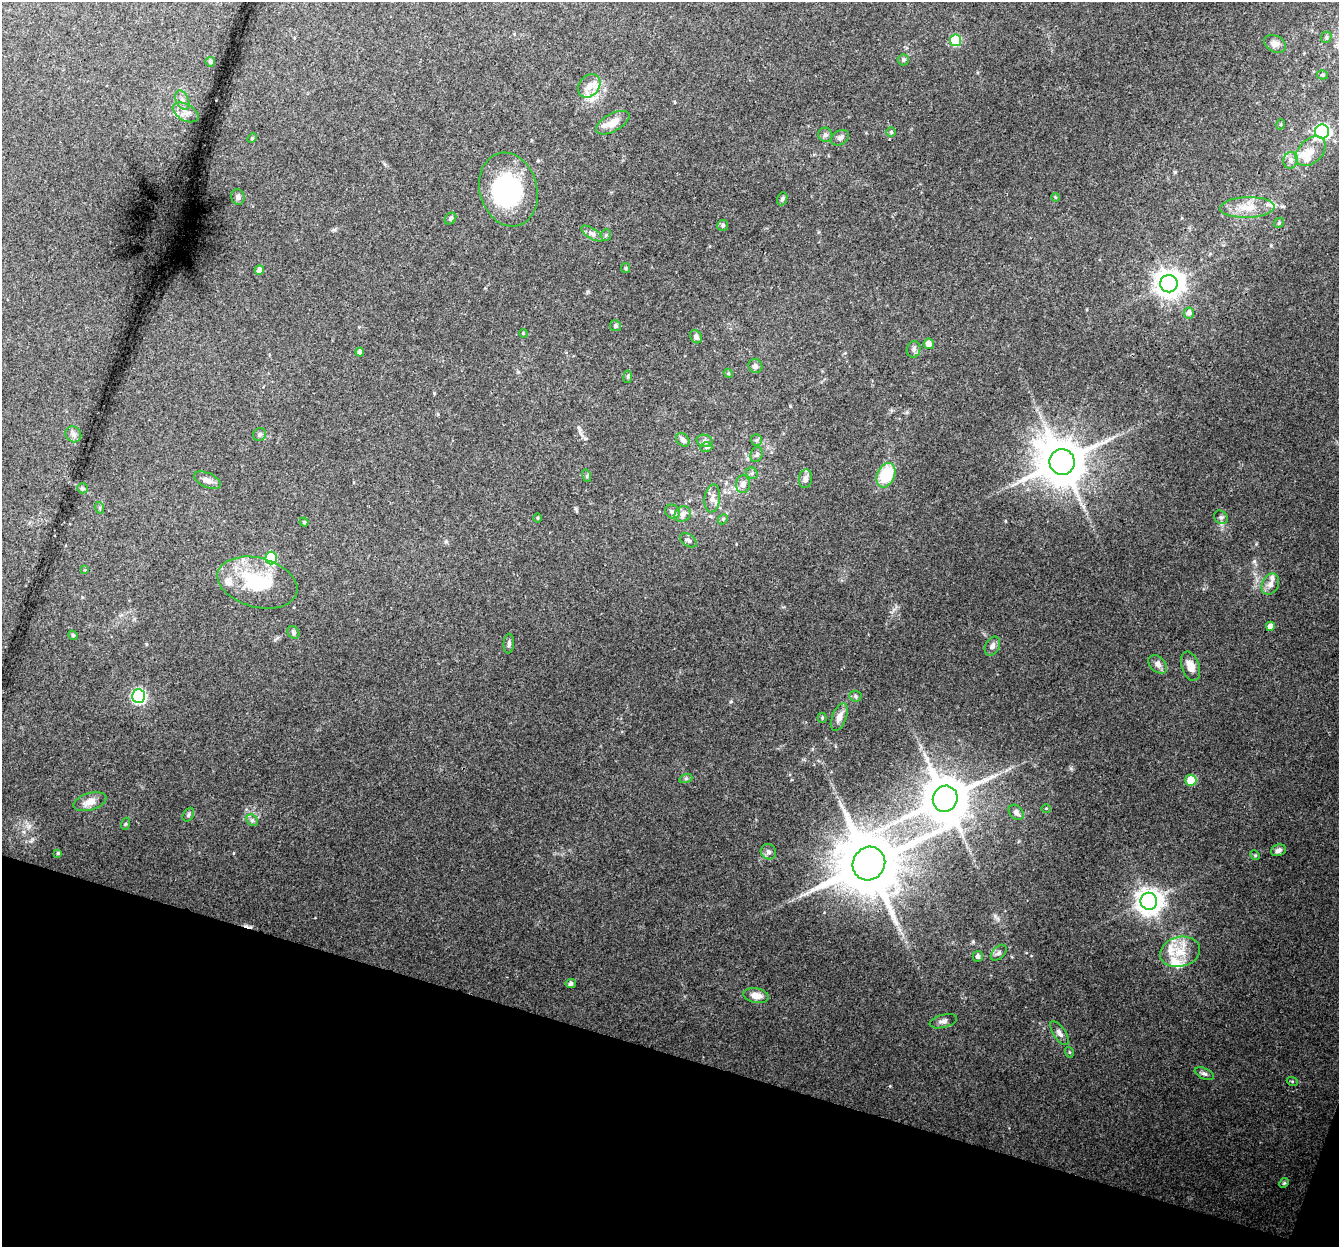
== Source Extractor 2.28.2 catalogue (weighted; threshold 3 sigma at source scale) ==
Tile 15 of 4 x 4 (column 3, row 4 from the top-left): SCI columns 2694-4030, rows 273-1517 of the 5396 x 5587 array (HDU 1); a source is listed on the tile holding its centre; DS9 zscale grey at full resolution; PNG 1341 x 1249 px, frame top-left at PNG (2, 2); each listed source drawn as its Kron ellipse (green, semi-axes under 4 px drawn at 4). Shown black and unused: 16% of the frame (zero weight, under 3 of 4 exposures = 5% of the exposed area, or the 3 px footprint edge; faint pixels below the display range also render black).
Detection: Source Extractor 2.28.2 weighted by HDU 2 'WHT'; one run over the whole footprint, this tile lists its part. Background 0.0915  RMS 0.0058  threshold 0.0259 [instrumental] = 3 sigma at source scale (4.5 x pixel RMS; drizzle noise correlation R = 1.50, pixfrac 1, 0.0396/0.0396 arcsec/px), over >= 5 px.
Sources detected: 117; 1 inside a brighter object's white glare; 1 cosmic-ray / hot-pixel residue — neither listed nor drawn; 9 inside a brighter listed object's ellipse — not listed separately; the other 106 listed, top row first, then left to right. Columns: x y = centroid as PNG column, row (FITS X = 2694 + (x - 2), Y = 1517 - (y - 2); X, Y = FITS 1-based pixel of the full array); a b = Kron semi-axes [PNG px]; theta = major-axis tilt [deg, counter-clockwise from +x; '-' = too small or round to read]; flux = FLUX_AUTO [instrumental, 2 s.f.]
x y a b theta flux
1326 37 6 5 - 1
956 40 6 5 - 33
1275 44 11 8 -26 3.3
903 60 5 5 - 1.2
210 62 5 4 - 1.4
1323 75 6 4 -15 0.95
589 86 13 10 50 5.3
182 100 10 6 -67 2.3
186 112 14 8 -30 3.9
613 123 18 8 29 7.3
1281 124 5 3 - 0.61
1322 131 7 7 - 110
891 132 5 5 - 0.82
825 135 7 7 - 1.6
252 138 5 3 - 0.61
840 138 9 7 31 1.8
1311 151 17 12 44 7.5
1291 160 8 7 - 2.9
508 189 37 29 -75 58
238 197 8 6 -71 1.9
1055 197 4 3 - 0.51
782 199 6 5 - 1.2
1247 207 27 10 2 10
450 218 6 5 - 1.1
1279 223 5 4 - 0.79
723 225 5 5 - 1.2
592 233 12 5 -32 2.3
606 235 6 5 - 0.9
626 268 5 4 - 0.72
259 270 4 4 - 3.6
1169 284 8 8 - 630
1189 313 5 5 - 2.4
615 326 5 5 - 1.3
523 333 4 3 - 0.55
696 337 7 5 -57 1.9
929 344 5 5 - 3.8
914 349 8 7 - 1.8
360 352 4 4 - 3
755 366 7 6 - 1.6
728 373 5 3 - 0.6
628 377 6 4 83 0.91
73 434 8 7 - 2.2
260 434 7 6 - 1.3
683 440 7 5 -40 3.1
756 440 6 5 - 1.1
705 441 8 6 -16 1.6
706 447 6 4 20 0.98
757 455 8 6 71 1.3
1062 462 13 12 - 2400
752 473 6 5 - 1.2
886 475 13 9 65 24
587 476 6 4 -73 0.75
805 479 9 6 83 2.2
207 480 14 7 -24 3.2
743 484 9 7 87 3.1
82 488 5 5 - 1.5
712 498 14 8 83 3.7
100 508 6 4 -72 0.78
672 512 7 7 - 1.9
683 514 8 7 - 3.3
1221 517 7 6 - 1.4
538 518 5 3 - 0.53
723 519 5 4 - 0.91
304 522 4 4 - 0.77
688 540 9 6 -33 1.7
271 558 6 6 - 31
85 570 3 3 - 0.5
257 583 41 24 -15 40
1270 584 11 8 62 3.4
1270 626 4 4 - 3.6
293 632 7 5 -55 1.1
73 635 5 4 - 0.81
509 644 10 5 85 1.5
992 646 10 7 63 2.1
1158 664 11 7 -45 2.9
1190 666 15 9 -71 5.3
139 696 7 6 - 99
855 696 6 5 - 1
839 717 14 7 68 4.3
822 718 5 4 - 0.76
686 778 7 4 19 0.84
1191 780 5 5 - 12
945 799 13 12 - 2600
90 802 17 8 17 6.2
1046 808 5 3 - 0.53
1016 812 9 6 -48 2.4
188 815 7 5 59 1.1
252 820 6 5 - 1.2
125 824 6 4 70 0.72
1278 850 8 5 18 1.9
768 852 8 7 - 1.8
58 853 4 4 - 0.94
1255 855 5 4 - 0.65
869 864 17 16 - 5000
1149 901 8 8 - 560
1180 952 20 15 14 13
999 953 9 6 45 1.7
978 956 5 5 - 1.9
571 984 5 4 - 1.6
756 996 13 7 -9 5.2
943 1021 14 6 14 2.4
1059 1033 14 6 -55 2.5
1069 1052 5 3 - 0.64
1204 1074 10 5 -24 1.5
1292 1081 5 3 - 0.53
1284 1183 5 4 - 0.74
Overlapping masked pixels (flux is a lower limit): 1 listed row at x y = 869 864
Unlisted compact peaks at least as high as the median listed source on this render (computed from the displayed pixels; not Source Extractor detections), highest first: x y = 1071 768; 890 1086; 731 701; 995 916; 29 826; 575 508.